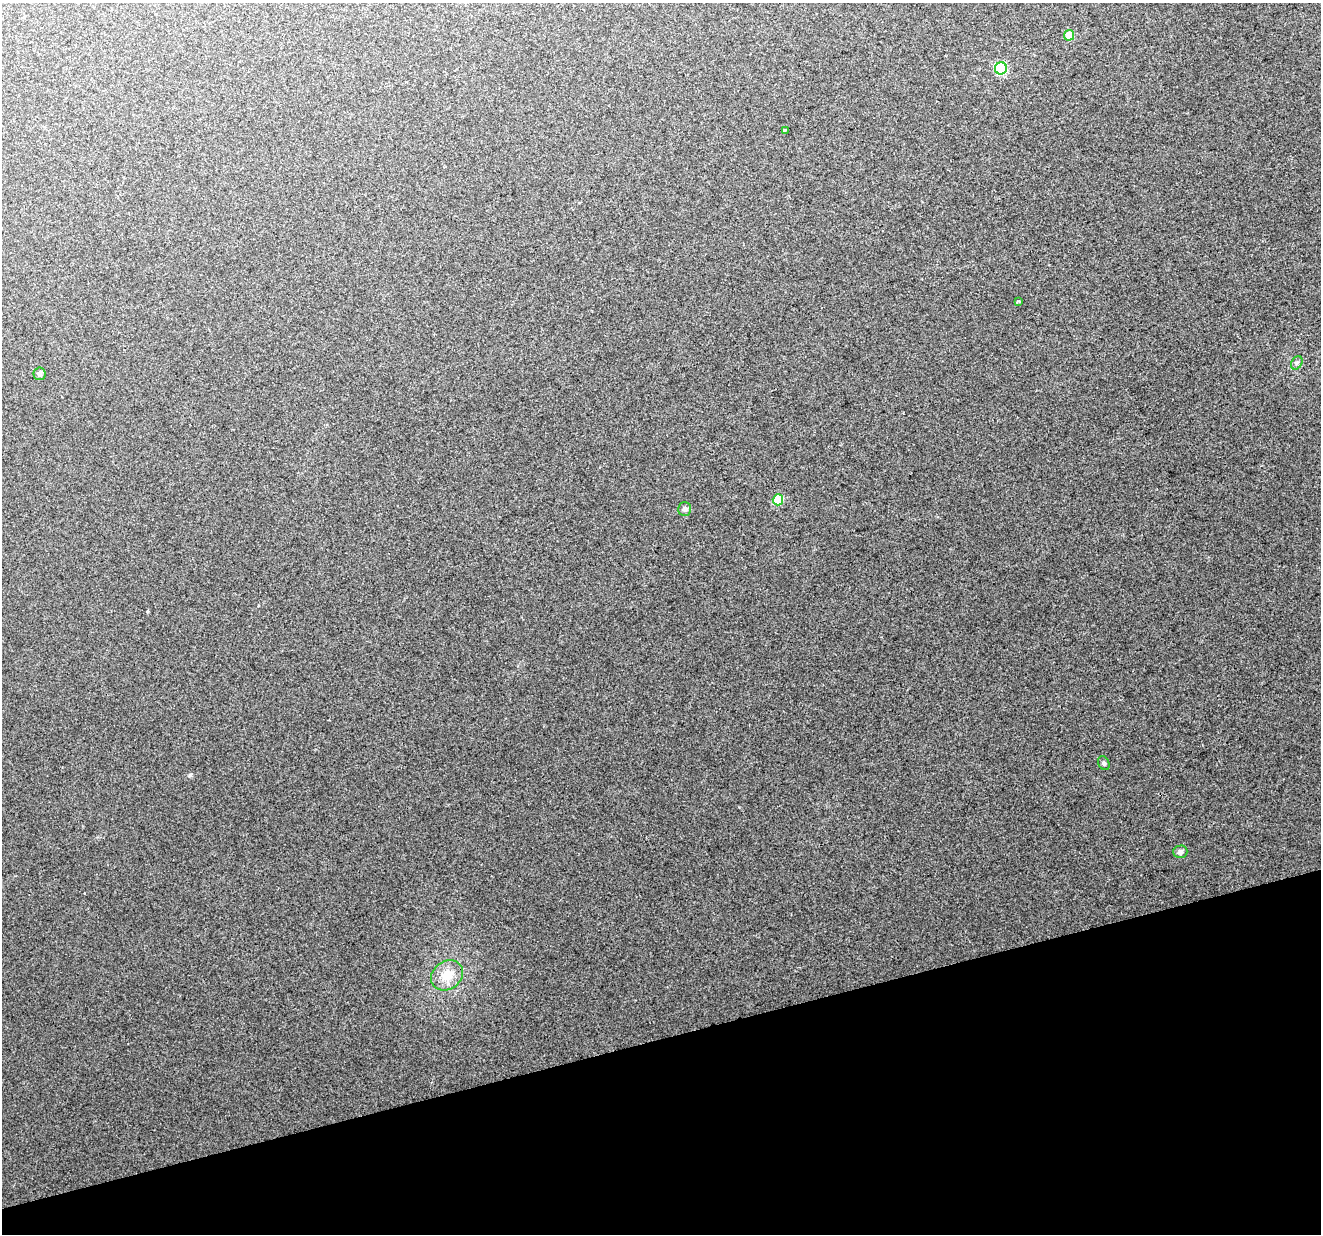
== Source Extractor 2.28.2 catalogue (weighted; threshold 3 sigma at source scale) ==
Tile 14 of 4 x 4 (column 2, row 4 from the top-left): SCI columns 1320-2638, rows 55-1286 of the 5276 x 5088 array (HDU 1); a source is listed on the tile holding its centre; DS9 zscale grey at full resolution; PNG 1323 x 1236 px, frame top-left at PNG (2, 3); each listed source drawn as its Kron ellipse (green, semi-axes under 4 px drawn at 4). Shown black and unused: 16% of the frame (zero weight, under 2 of 3 exposures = <1% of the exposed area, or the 3 px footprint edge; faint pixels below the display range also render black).
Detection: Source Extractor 2.28.2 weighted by HDU 2 'WHT'; one run over the whole footprint, this tile lists its part. Background 0.0181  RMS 0.0066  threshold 0.0297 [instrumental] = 3 sigma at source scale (4.5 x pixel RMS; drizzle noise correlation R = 1.50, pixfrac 1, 0.0396/0.0396 arcsec/px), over >= 5 px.
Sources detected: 11; all 11 listed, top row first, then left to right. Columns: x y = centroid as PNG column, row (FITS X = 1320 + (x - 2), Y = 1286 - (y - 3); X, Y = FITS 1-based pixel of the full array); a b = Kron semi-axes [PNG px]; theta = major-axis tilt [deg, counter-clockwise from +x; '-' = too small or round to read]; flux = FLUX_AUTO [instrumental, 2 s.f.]
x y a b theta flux
1069 35 5 5 - 14
1001 68 6 6 - 60
785 130 3 2 - 1
1018 301 4 3 - 0.78
1297 363 7 5 59 1.4
39 374 6 6 - 2.2
778 500 5 5 - 28
685 509 7 6 - 1.7
1104 763 7 5 -62 1.3
1180 852 7 6 - 2.2
447 975 17 14 36 11
Unlisted compact peaks at least as high as the median listed source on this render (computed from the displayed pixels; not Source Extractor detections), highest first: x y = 190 775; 739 807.